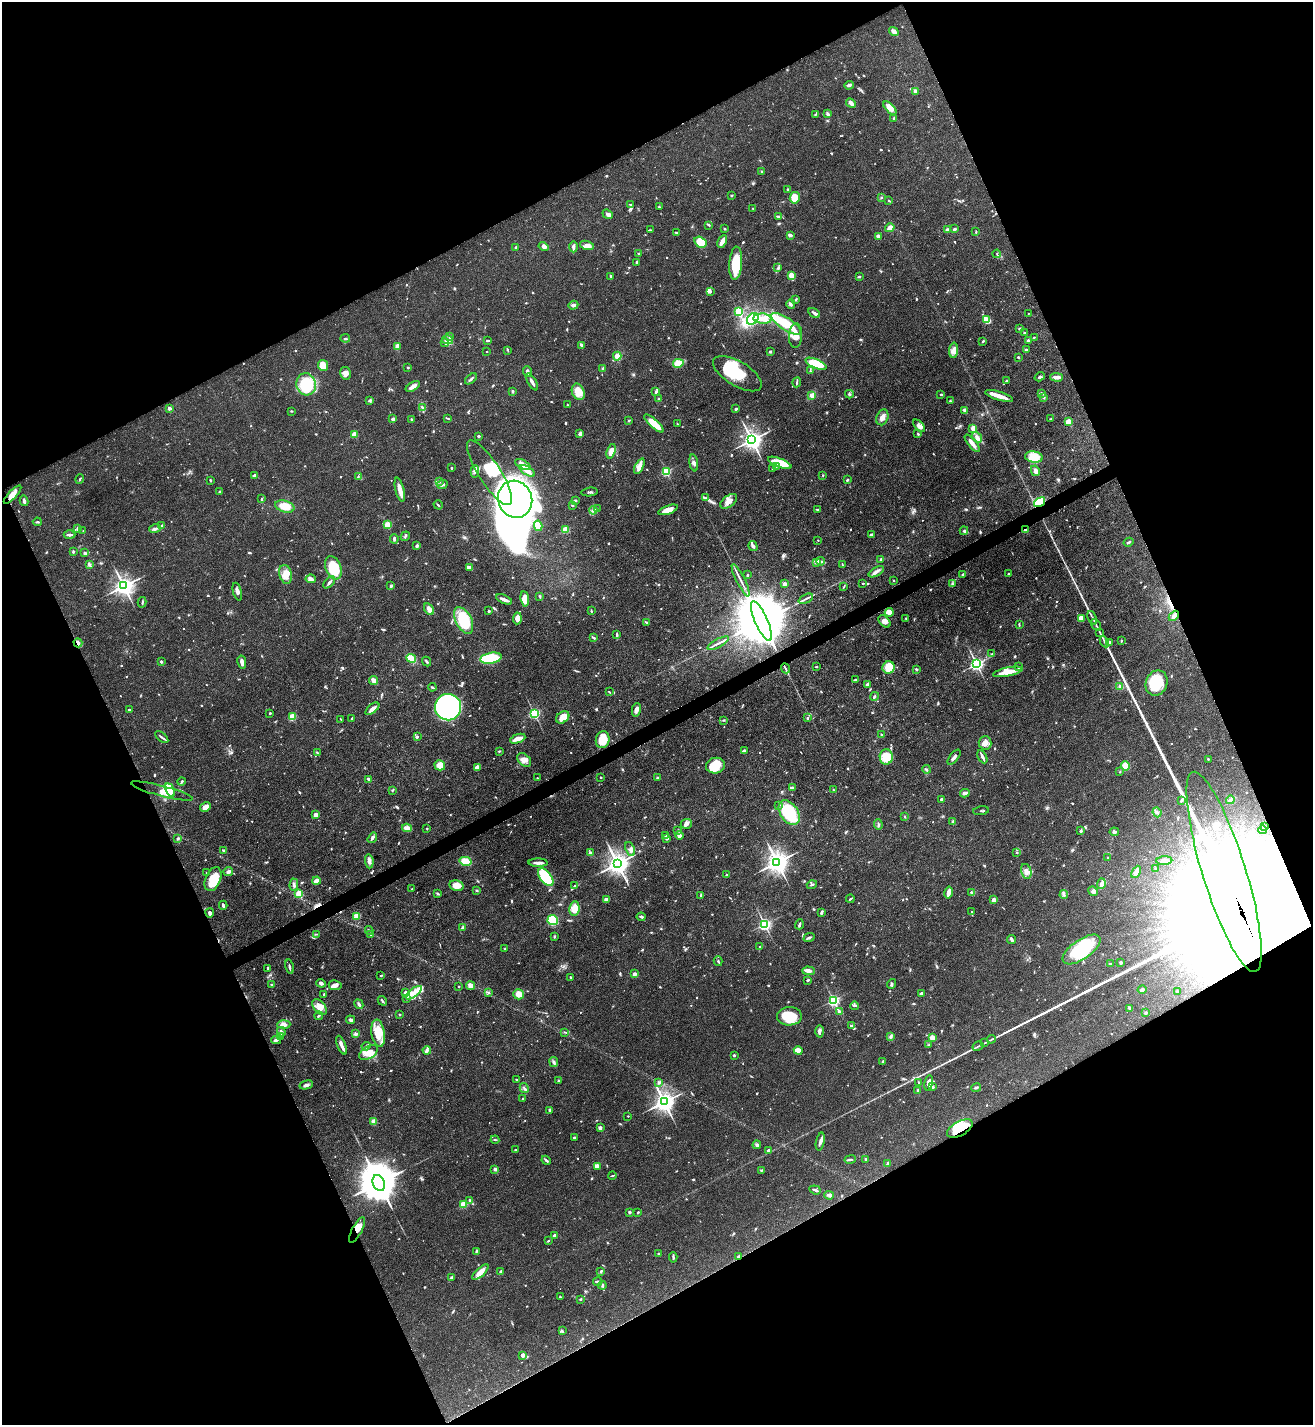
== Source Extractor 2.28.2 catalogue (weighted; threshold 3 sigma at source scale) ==
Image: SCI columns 157-5399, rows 5-5696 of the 5689 x 5699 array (HDU 1 of 3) = the unmasked area's bounding box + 8 px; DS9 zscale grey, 4 x 4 block average (1 PNG px = mean of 4 x 4 image px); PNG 1315 x 1427 px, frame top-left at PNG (2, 2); each listed source drawn as its Kron ellipse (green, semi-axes under 4 px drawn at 4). Shown black and unused: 46% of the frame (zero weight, under 3 of 4 exposures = <1% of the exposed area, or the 3 px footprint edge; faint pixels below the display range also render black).
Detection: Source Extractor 2.28.2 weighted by HDU 2 'WHT'. Background 0.0601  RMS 0.0038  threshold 0.0171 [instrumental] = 3 sigma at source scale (4.5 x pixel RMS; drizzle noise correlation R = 1.50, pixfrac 1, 0.05/0.05 arcsec/px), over >= 5 px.
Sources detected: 1149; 5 too faint to see at this stretch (4 x 4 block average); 24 inside a brighter object's white glare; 4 cosmic-ray / hot-pixel residue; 1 long thin detection or spike segment (spike, bleed or trail) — neither listed nor drawn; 26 coinciding with a brighter row at this scale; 67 inside a brighter listed object's ellipse — not listed separately; of the other 1022, all 500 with FLUX_AUTO >= 1.94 (the completeness limit of this list) listed and drawn (522 fainter detections not listed), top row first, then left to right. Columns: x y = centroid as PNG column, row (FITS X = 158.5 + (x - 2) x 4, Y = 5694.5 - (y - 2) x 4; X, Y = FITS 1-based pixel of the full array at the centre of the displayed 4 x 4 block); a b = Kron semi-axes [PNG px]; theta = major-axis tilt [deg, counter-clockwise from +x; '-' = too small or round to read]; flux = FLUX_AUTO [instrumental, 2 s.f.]
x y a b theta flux
894 31 5 3 - 11
849 85 5 3 - 6.1
915 91 3 3 - 5.7
851 103 5 3 - 10
890 108 8 4 -45 19
815 114 2 2 - 2.1
828 114 4 2 - 5.2
894 118 2 2 - 3.8
762 171 2 2 - 2.5
788 189 2 2 - 3.2
732 195 2 2 - 8.3
881 197 3 2 - 2.7
795 198 5 5 - 48
888 200 2 2 - 2.1
630 204 3 2 - 2
659 207 2 2 - 3.6
753 209 2 2 - 2.4
608 214 5 3 - 9
778 216 4 2 - 2.6
709 225 4 2 - 2.3
890 228 5 3 - 16
724 229 2 2 - 2.9
955 229 3 2 - 3.9
650 230 3 2 - 2.1
947 230 2 2 - 14
676 232 3 2 - 3
976 232 3 2 - 1.9
790 235 4 3 - 4.6
878 236 2 2 - 24
722 241 7 3 62 16
700 242 6 5 - 41
587 245 7 4 -15 12
516 247 2 2 - 4.3
543 247 5 3 - 8.7
573 247 6 2 -89 9.1
639 254 4 2 - 3
997 254 4 2 - 2.3
637 262 3 2 - 4.5
736 263 16 6 86 67
778 268 3 2 - 2
611 276 2 2 - 4.8
791 276 4 3 - 28
859 277 3 2 - 2.1
710 292 4 2 - 3.1
796 299 3 2 - 2.1
791 304 4 3 - 3.8
573 305 5 3 - 6.1
739 312 2 2 - 250
814 313 6 2 -33 8.5
1028 313 2 2 - 2
753 319 6 5 - 95
762 319 9 5 -5 18
987 319 4 3 - 35
786 324 17 6 -33 110
1020 329 3 2 - 6.1
1025 333 3 2 - 2
796 336 12 6 86 28
450 337 3 2 - 5.2
1034 337 2 2 - 2
345 338 5 2 - 3.6
447 340 6 3 -13 8.3
1028 340 2 2 - 16
487 341 3 2 - 3.7
983 341 3 2 - 2.4
445 342 5 2 - 3.2
582 345 3 2 - 3.3
397 346 4 3 - 14
508 350 3 2 - 2.1
953 350 8 4 88 13
1026 350 2 2 - 10
487 351 2 2 - 2.6
770 352 3 2 - 4.6
617 356 4 4 - 16
1018 357 3 2 - 2.6
678 363 5 4 - 39
816 364 11 4 -23 73
323 365 6 5 - 35
408 367 3 2 - 2.1
603 369 4 2 - 3.9
528 371 5 3 - 7.6
810 371 2 2 - 2.6
345 373 6 5 - 14
737 374 27 12 -31 130
1040 377 5 2 - 4.2
1057 377 6 2 -2 14
471 379 7 2 39 5.1
1006 381 3 2 - 2.6
532 382 9 2 -59 11
797 382 5 2 - 3
306 384 11 9 -76 130
413 387 8 3 30 13
513 391 2 2 - 4.8
578 392 8 6 -66 33
656 392 3 2 - 4.6
1041 393 4 3 - 3.7
849 394 4 3 - 3.6
941 394 3 2 - 3.2
812 395 3 3 - 15
999 396 14 3 -17 28
1044 398 3 2 - 2.4
659 399 2 2 - 3.1
370 400 4 3 - 4.8
950 401 3 2 - 2.1
567 405 2 2 - 2
422 407 3 2 - 2.2
170 409 3 3 - 4.6
736 409 3 2 - 4.9
965 410 3 3 - 6.6
291 411 3 2 - 2.1
882 417 8 6 68 14
448 418 4 2 - 2
393 419 2 2 - 8
411 419 2 2 - 2
1051 419 2 2 - 2.1
629 421 2 2 - 2.4
1069 422 2 2 - 110
654 423 12 3 -42 47
677 424 2 2 - 2.1
919 426 7 4 -46 9
973 428 3 2 - 17
354 434 2 2 - 60
580 434 4 3 - 9.8
918 434 3 2 - 2.9
478 436 2 2 - 4.1
977 437 6 4 -51 11
752 440 3 3 - 1800
972 443 11 3 -51 16
611 451 7 4 72 17
1034 457 9 5 -8 46
694 463 8 3 -80 7.6
780 463 12 4 -21 62
523 464 8 3 -27 16
639 466 8 4 64 19
776 466 4 2 - 3
451 468 3 2 - 2.4
773 468 2 2 - 2.6
475 471 6 4 83 7.8
527 471 8 3 -33 17
666 471 2 2 - 220
1035 471 5 3 - 10
490 473 38 11 -57 56
255 475 4 2 - 8.7
823 475 2 2 - 2.1
358 476 3 2 - 2.2
80 479 4 2 - 2.3
210 480 3 2 - 2.4
847 480 2 2 - 5.2
439 482 3 2 - 2.4
442 484 5 2 - 6.8
400 490 12 3 -76 30
219 492 3 2 - 2
590 492 8 2 7 3.9
13 495 12 3 47 23
705 498 2 2 - 2.1
261 499 4 2 - 2
515 499 19 17 -68 1700
575 500 3 2 - 4.1
24 501 5 2 - 7.5
729 501 10 5 37 18
1040 502 6 4 37 47
438 505 5 2 - 2.5
572 505 2 2 - 9.1
285 506 10 6 -17 30
597 509 3 2 - 2
593 510 4 3 - 5.6
668 510 10 4 20 22
818 510 4 2 - 3.8
37 522 4 2 - 2.8
387 525 2 2 - 110
161 526 3 2 - 2.6
538 526 5 3 - 37
77 529 3 2 - 2.7
155 529 6 3 17 6.6
565 530 2 2 - 120
1025 530 2 2 - 3.9
83 531 2 2 - 2.2
964 531 4 3 - 3.9
871 534 3 2 - 3.6
70 535 6 3 3 5.3
405 536 5 2 - 3.2
394 539 5 2 - 5.1
818 540 2 2 - 2.4
1128 542 5 2 - 3.8
417 546 3 2 - 5.5
753 546 5 3 - 6.3
73 552 2 2 - 3.7
84 553 4 3 - 4
881 559 3 2 - 5.2
821 561 4 3 - 5
816 562 4 2 - 4.3
89 565 3 2 - 2.7
842 565 2 2 - 2.5
333 568 12 7 -68 92
469 568 4 3 - 12
876 572 8 3 31 11
286 574 9 6 -76 27
962 574 3 2 - 2
1008 574 2 2 - 2.5
748 575 2 2 - 3.9
311 579 5 4 - 8.5
741 580 18 2 -63 13
893 580 2 2 - 3.8
329 582 7 2 46 5.8
863 583 2 2 - 2.7
952 583 3 2 - 2.6
784 584 2 2 - 31
124 586 3 3 - 1600
391 586 3 3 - 3.7
844 587 3 2 - 2.1
237 592 9 3 -75 8.2
540 596 3 2 - 2.2
504 599 8 2 -23 14
525 599 7 4 -81 37
806 599 7 2 25 5.5
142 602 5 2 - 2.7
429 609 6 4 -58 10
489 611 3 2 - 2.8
591 611 3 2 - 2.4
889 612 4 4 - 18
1174 616 6 3 48 10
517 618 6 4 85 17
906 618 3 2 - 2.2
1081 618 3 3 - 28
1092 618 7 2 -65 4.8
464 620 14 8 -62 110
761 621 21 6 -66 42000
884 621 7 4 -47 12
646 622 3 2 - 2.5
1019 624 3 2 - 2.1
1096 625 6 2 -56 3.9
1100 632 4 2 - 2.7
616 634 3 2 - 2.1
594 638 2 2 - 7.3
1121 641 2 2 - 2.7
1104 642 6 2 -64 4.2
1110 642 3 2 - 4.8
78 643 5 2 - 9.4
718 643 12 2 28 8.9
992 654 3 2 - 2.1
411 658 5 3 - 37
491 658 11 5 9 150
161 661 4 2 - 2.3
242 662 7 2 -80 14
427 662 5 2 - 3.8
976 664 2 2 - 780
816 667 2 2 - 4
889 667 6 6 - 54
1018 667 2 2 - 3.5
785 668 5 2 - 4.1
916 669 3 2 - 3.1
1008 672 15 4 12 29
855 679 3 2 - 2.5
374 680 5 3 - 18
1156 683 13 10 68 97
867 685 3 3 - 11
1120 686 3 3 - 8.2
432 687 4 2 - 3
609 692 3 2 - 2.5
874 696 4 2 - 4
448 707 13 13 - 520
129 709 3 2 - 3
372 709 8 3 41 14
636 710 7 3 77 9.8
270 713 2 2 - 2.6
534 713 2 2 - 380
292 717 4 3 - 41
563 717 7 5 39 29
352 718 2 2 - 4.2
807 718 2 2 - 5.3
341 719 3 2 - 2.2
723 720 3 2 - 2.1
881 734 3 2 - 2
162 737 8 2 -40 4.9
417 737 3 2 - 2.5
518 739 8 3 21 24
603 740 8 7 - 51
985 743 7 6 - 14
744 750 3 2 - 3.4
499 751 3 2 - 2
317 753 4 2 - 3.1
886 757 8 6 -89 48
954 757 9 3 51 9.3
982 757 7 2 -63 10
1208 759 2 2 - 5.1
524 760 8 5 -45 16
440 765 5 5 - 29
715 766 9 8 - 59
1125 766 5 4 - 36
477 767 3 2 - 14
927 769 4 2 - 3.2
1120 772 2 2 - 3.7
601 777 3 2 - 1.9
537 778 2 2 - 2.9
657 778 2 2 - 12
369 779 3 2 - 5.1
182 782 4 2 - 2.9
792 787 4 2 - 3.2
170 790 7 4 -62 41
393 790 4 2 - 2
833 790 3 2 - 2
162 791 32 5 -14 21
965 793 5 3 - 9.6
942 799 3 3 - 7.3
1230 800 4 2 - 4
1181 801 4 2 - 3.1
779 805 3 2 - 2.1
205 807 5 4 - 17
981 811 8 2 7 3.3
1157 812 5 2 - 4.3
789 813 13 8 -56 140
316 815 2 2 - 40
905 817 2 2 - 2
953 822 3 2 - 2.7
686 824 5 5 - 9
878 825 5 2 - 3.1
1265 827 4 2 - 2.7
407 828 5 3 - 14
427 829 2 2 - 2.4
677 830 3 2 - 2.2
1263 830 4 3 - 4.5
1081 831 3 3 - 3.6
1114 832 4 3 - 4.9
679 835 4 3 - 16
665 836 4 2 - 2.8
178 838 3 3 - 2.9
372 838 6 3 56 6
667 838 3 2 - 6.3
630 849 7 4 -66 8.8
224 850 3 2 - 5.4
590 853 3 2 - 5.8
1017 853 2 2 - 2.3
1107 857 2 2 - 2.6
369 861 7 3 -84 10
466 861 6 4 -13 33
1164 861 8 3 4 13
777 862 4 3 - 2400
538 863 9 2 -1 11
617 864 4 3 - 2200
1156 869 3 2 - 2
1026 871 7 5 -76 13
206 872 2 2 - 3
228 872 5 3 - 5.9
1136 872 6 3 62 15
1224 872 105 21 -73 360000
726 875 3 2 - 4.1
546 877 10 5 -52 120
213 879 13 7 67 48
316 881 4 3 - 25
1101 883 5 4 - 8.3
294 885 6 3 89 6.1
812 885 5 2 - 3.5
456 886 7 5 -13 21
575 886 3 2 - 3.7
412 889 2 2 - 2.1
477 890 3 2 - 2.3
1093 891 5 4 - 7
949 892 6 3 78 15
971 892 2 2 - 2.9
438 893 3 2 - 2.4
299 894 2 2 - 130
701 895 3 2 - 2
1064 895 4 2 - 3.4
850 899 4 2 - 2.6
606 900 3 3 - 11
994 900 2 2 - 41
223 905 4 2 - 4.9
574 909 7 5 81 25
821 912 4 2 - 4.1
972 912 2 2 - 2.5
210 913 4 3 - 6.6
357 916 2 2 - 100
641 917 4 2 - 4.3
553 920 5 5 - 98
765 924 2 2 - 580
799 924 5 2 - 4.5
463 927 3 2 - 7.3
369 930 4 2 - 2.3
316 934 4 2 - 2.3
371 935 2 2 - 3.4
555 936 3 2 - 2.1
809 937 5 2 - 4.6
1012 939 4 2 - 5.6
760 947 4 2 - 2.2
505 948 3 2 - 2.2
1082 949 22 9 34 130
718 961 5 2 - 2.9
1121 962 3 2 - 3.5
1110 964 3 2 - 3.7
289 967 7 2 -78 5
267 968 3 2 - 3
809 971 6 4 -1 13
634 974 2 2 - 32
381 975 3 2 - 2.1
570 977 2 2 - 3.9
808 980 3 2 - 2.8
321 983 5 3 - 9.3
892 984 5 2 - 3.9
272 985 3 2 - 4
335 985 6 5 - 10
470 986 4 4 - 12
459 987 2 2 - 2
1142 989 5 3 - 5.7
1177 991 2 2 - 2.9
405 993 4 3 - 7.6
414 993 9 4 37 20
489 993 2 2 - 2.3
921 993 4 3 - 3.5
519 994 5 5 - 21
324 995 4 2 - 3.4
407 999 3 2 - 2.6
833 1000 2 2 - 470
382 1001 5 2 - 3.4
359 1004 5 2 - 6.6
855 1006 4 3 - 3.4
320 1007 9 5 -50 19
1130 1008 3 2 - 4.9
840 1012 4 2 - 10
1146 1013 2 2 - 13
400 1014 2 2 - 2.2
319 1016 4 2 - 3.6
789 1016 12 9 2 77
351 1020 4 3 - 4
284 1025 6 3 3 14
851 1025 3 2 - 3.3
820 1031 6 3 89 5.3
281 1032 5 2 - 6.1
565 1032 4 2 - 2
378 1033 13 6 -81 52
356 1034 3 3 - 5.4
280 1036 3 2 - 3.3
890 1037 3 3 - 3.2
932 1038 2 2 - 56
991 1039 4 2 - 2.9
276 1040 5 3 - 5.4
984 1043 4 2 - 2
341 1045 10 2 -67 17
929 1045 3 2 - 2.3
366 1046 4 2 - 3.6
978 1046 6 2 30 3.5
427 1050 4 3 - 5.3
798 1050 4 4 - 16
369 1052 10 6 32 24
734 1055 2 2 - 4.9
554 1062 5 3 - 5.2
883 1062 3 2 - 2
516 1080 2 2 - 2.1
558 1081 3 2 - 2.6
659 1082 3 2 - 2.5
918 1082 3 2 - 2
929 1083 8 3 80 16
306 1085 7 3 15 6.8
933 1087 3 2 - 3.2
524 1088 5 2 - 4.4
976 1088 5 2 - 3.7
917 1091 4 2 - 2.9
522 1099 2 2 - 1.9
664 1102 4 3 - 2000
550 1110 4 2 - 5.8
628 1116 2 2 - 2.7
374 1121 2 2 - 70
600 1128 3 2 - 7.3
960 1128 14 7 30 77
574 1138 4 3 - 3.5
495 1140 4 2 - 2.1
820 1142 9 3 76 8.4
757 1145 4 3 - 4
515 1150 2 2 - 2.6
768 1150 3 3 - 3.6
850 1159 6 2 11 4
865 1159 3 2 - 3.1
546 1160 5 2 - 4.6
888 1164 4 2 - 7.9
597 1166 4 3 - 15
495 1169 2 2 - 8.7
761 1170 3 2 - 2
612 1176 4 2 - 2.9
379 1183 8 6 -67 11000
815 1190 6 2 -20 5.7
829 1195 4 3 - 4.1
470 1200 3 2 - 3.5
463 1204 2 2 - 110
629 1212 2 2 - 13
638 1212 3 2 - 2
357 1230 14 5 61 30
554 1235 2 2 - 6.3
548 1241 3 2 - 2.2
476 1251 4 2 - 2.8
659 1253 2 2 - 2.4
673 1257 5 2 - 3.5
739 1257 3 2 - 9.7
601 1271 3 2 - 4.2
480 1272 10 3 43 21
500 1272 4 2 - 3.9
451 1278 4 2 - 3.4
598 1281 5 2 - 4.6
602 1285 4 2 - 2.7
560 1297 2 2 - 3.4
580 1299 2 2 - 4
562 1331 3 2 - 5.2
523 1355 2 2 - 42
Overlapping masked pixels (flux is a lower limit): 10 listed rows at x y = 13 495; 1040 502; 1025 530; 1174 616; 761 621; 78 643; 1224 872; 960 1128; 357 1230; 739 1257
Diffuse or blended objects may show on this block-average render without a row.